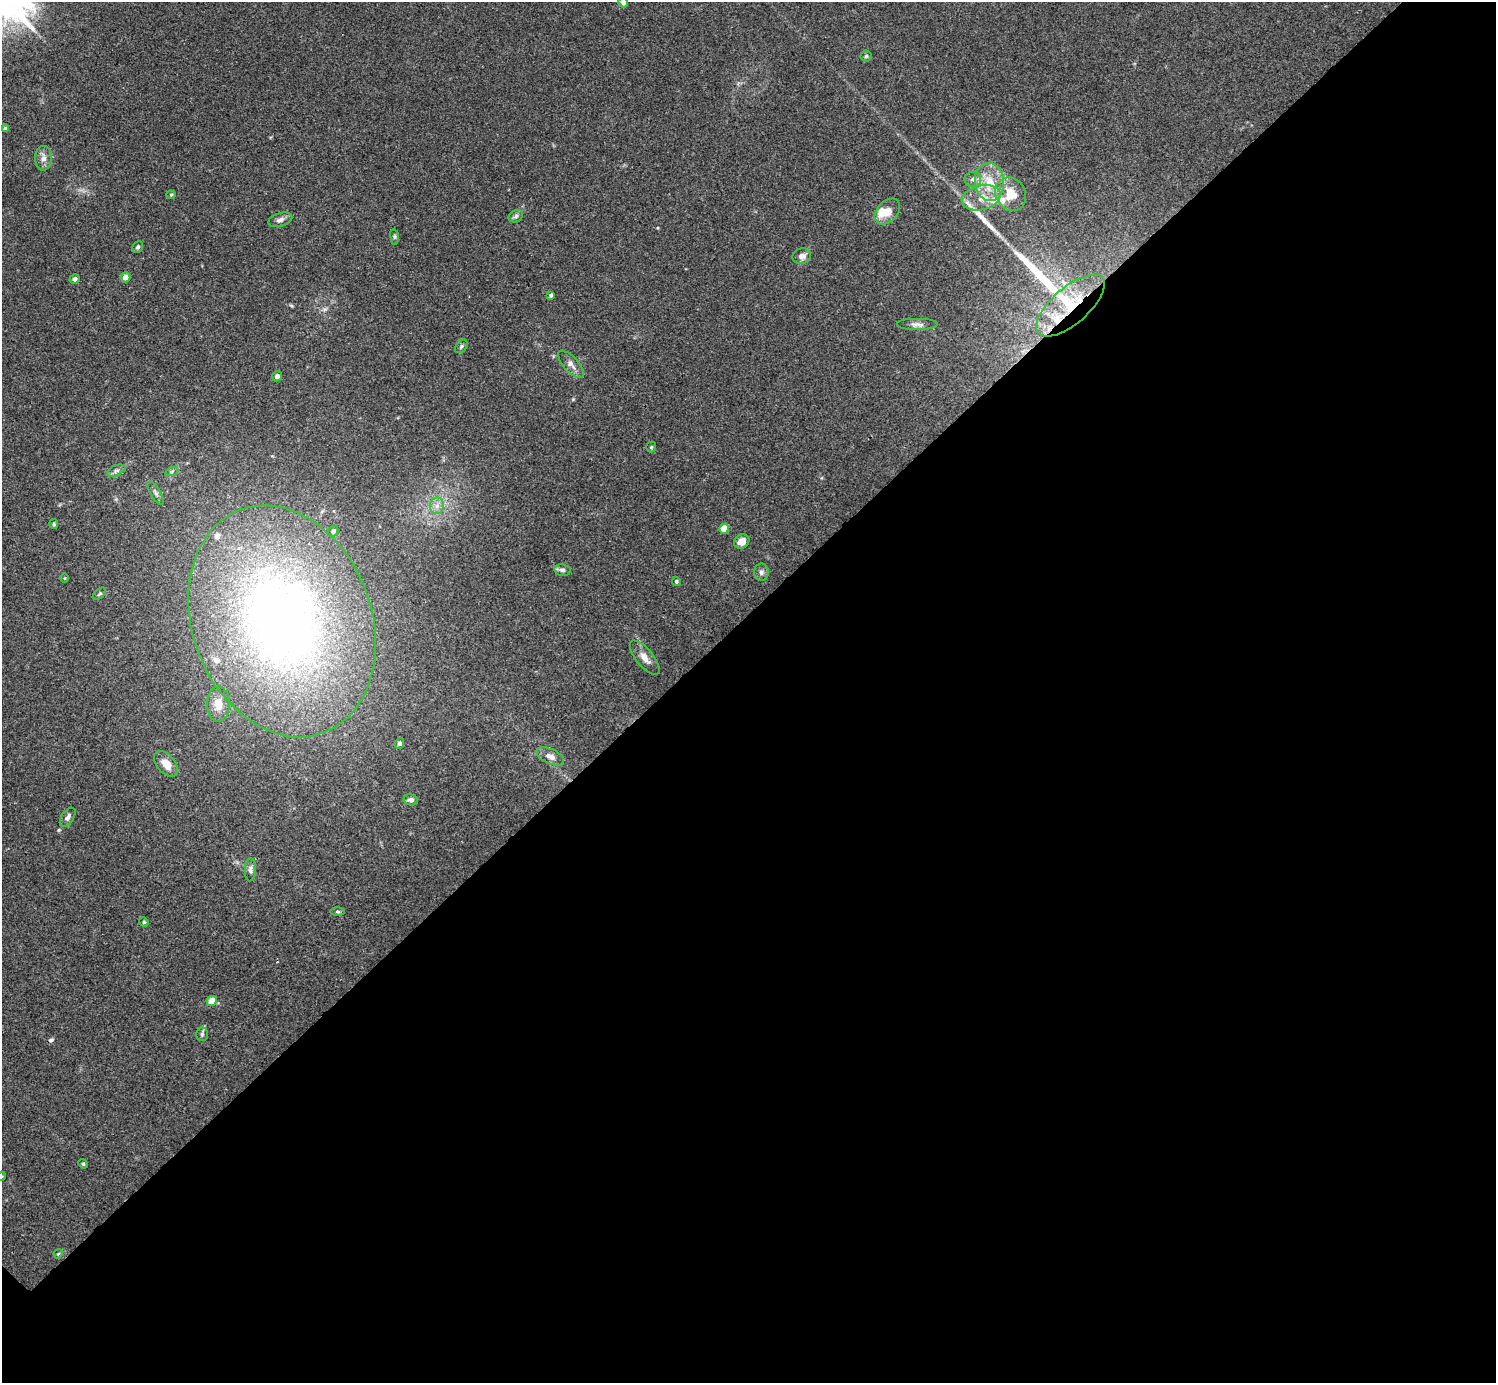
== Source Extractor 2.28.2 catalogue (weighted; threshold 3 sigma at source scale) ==
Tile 12 of 4 x 4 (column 4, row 3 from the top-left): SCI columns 4486-5979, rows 1542-2922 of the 5985 x 5985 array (HDU 1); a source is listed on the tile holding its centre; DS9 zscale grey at full resolution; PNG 1498 x 1385 px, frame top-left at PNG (2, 2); each listed source drawn as its Kron ellipse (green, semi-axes under 4 px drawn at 4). Shown black and unused: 55% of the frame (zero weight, under 3 of 4 exposures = <1% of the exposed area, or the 3 px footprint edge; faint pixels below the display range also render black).
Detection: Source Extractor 2.28.2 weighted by HDU 2 'WHT'; one run over the whole footprint, this tile lists its part. Background 0.0348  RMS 0.0047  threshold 0.0211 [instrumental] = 3 sigma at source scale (4.5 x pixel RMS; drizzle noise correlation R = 1.50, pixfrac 1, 0.05/0.05 arcsec/px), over >= 5 px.
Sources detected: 63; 2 inside a brighter object's white glare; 1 cosmic-ray / hot-pixel residue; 2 long thin detections or spike segments (spike, bleed or trail) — neither listed nor drawn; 5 inside a brighter listed object's ellipse — not listed separately; the other 53 listed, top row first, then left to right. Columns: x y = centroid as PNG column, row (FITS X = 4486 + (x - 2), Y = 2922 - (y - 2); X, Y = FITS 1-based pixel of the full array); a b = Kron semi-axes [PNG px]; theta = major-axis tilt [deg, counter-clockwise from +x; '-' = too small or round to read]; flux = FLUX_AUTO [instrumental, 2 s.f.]
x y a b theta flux
623 2 5 4 - 1.7
866 56 5 5 - 0.74
5 129 4 4 - 1.7
43 158 12 8 89 2.8
973 179 8 7 - 1.8
989 182 19 14 -85 11
1011 194 17 15 -61 9.3
171 195 4 4 - 0.52
981 198 20 12 13 8.4
887 212 15 10 46 5.4
516 216 7 6 - 1.1
280 220 12 6 17 2.1
394 237 8 4 -82 0.73
138 247 6 5 - 0.93
802 256 9 7 13 2.6
125 277 5 5 - 3.8
74 279 5 4 - 1.6
551 295 4 3 - 0.86
1070 306 42 18 41 25
917 324 21 6 0 2.6
461 346 7 5 51 1
571 364 17 7 -47 2.9
277 376 5 5 - 1.5
651 447 5 5 - 0.53
116 471 10 5 24 1.4
172 471 7 4 19 0.8
156 493 13 5 -60 1.4
437 506 8 7 - 2.4
54 524 5 4 - 0.54
724 529 5 4 - 9.1
333 531 5 5 - 0.9
742 542 8 7 - 4.2
562 570 8 6 -9 1.3
761 572 8 7 - 1.6
65 578 5 3 - 0.38
676 581 4 4 - 0.68
99 594 8 4 38 0.81
282 621 119 89 -69 330
645 658 21 8 -51 4.2
218 704 17 11 -90 6.5
399 743 5 4 - 1.1
550 756 14 7 -24 3
166 764 15 9 -50 5.7
411 800 7 5 -10 1.5
68 817 11 6 55 1.9
250 870 11 5 87 1.6
338 911 7 4 -1 0.68
144 922 5 4 - 0.55
212 1001 5 4 - 7.1
202 1034 7 5 89 0.93
83 1164 5 4 - 0.6
2 1176 4 3 - 0.41
58 1254 5 3 - 0.46
Overlapping masked pixels (flux is a lower limit): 1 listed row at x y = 1070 306
Isophote crosses this tile's border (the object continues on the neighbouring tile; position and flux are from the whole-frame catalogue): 2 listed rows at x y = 623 2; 2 1176